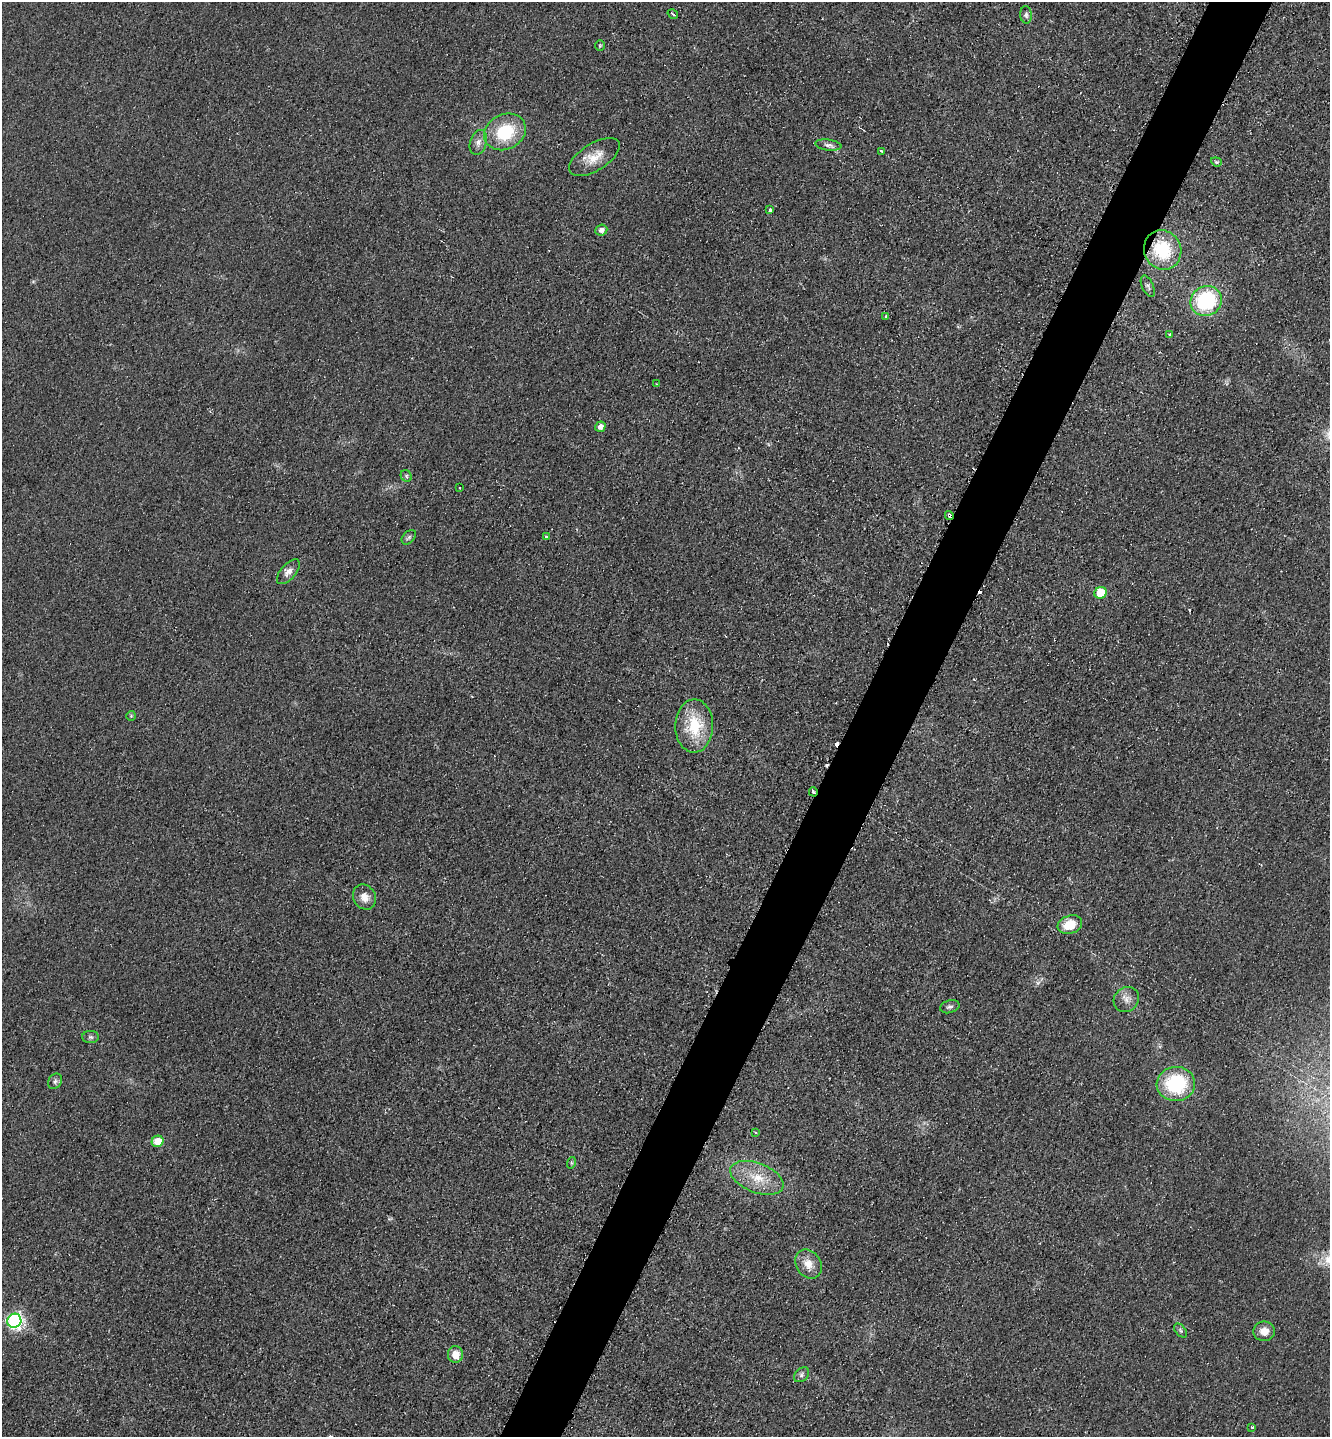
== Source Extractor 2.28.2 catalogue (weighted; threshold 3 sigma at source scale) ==
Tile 10 of 4 x 4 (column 2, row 3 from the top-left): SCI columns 1623-2950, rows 1444-2878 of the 5764 x 5754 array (HDU 1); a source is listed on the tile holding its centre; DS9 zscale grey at full resolution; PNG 1332 x 1439 px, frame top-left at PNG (2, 2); each listed source drawn as its Kron ellipse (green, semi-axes under 4 px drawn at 4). Shown black and unused: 5% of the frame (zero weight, under 2 of 3 exposures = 1% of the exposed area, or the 3 px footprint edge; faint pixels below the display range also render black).
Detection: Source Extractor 2.28.2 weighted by HDU 2 'WHT'; one run over the whole footprint, this tile lists its part. Background 0.0374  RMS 0.0093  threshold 0.0417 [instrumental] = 3 sigma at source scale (4.5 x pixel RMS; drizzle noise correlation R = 1.50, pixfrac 1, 0.05/0.05 arcsec/px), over >= 5 px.
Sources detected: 51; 5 cosmic-ray / hot-pixel residue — neither listed nor drawn; the other 46 listed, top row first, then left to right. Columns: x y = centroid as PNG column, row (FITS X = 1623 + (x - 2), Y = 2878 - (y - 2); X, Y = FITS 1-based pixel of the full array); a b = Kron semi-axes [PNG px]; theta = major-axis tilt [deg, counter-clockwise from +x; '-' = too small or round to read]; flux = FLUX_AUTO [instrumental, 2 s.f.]
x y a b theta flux
673 14 5 3 - 3.5
1026 15 9 5 -86 2.7
600 46 5 5 - 1.1
505 132 22 17 26 46
478 142 13 8 73 5.4
828 145 13 5 -8 3.8
881 151 4 3 - 3.8
594 157 28 13 32 17
1216 162 5 4 - 1.2
770 210 3 3 - 5.6
601 230 6 5 - 4.8
1163 250 20 18 -63 50
1148 286 11 5 -65 2.7
1206 301 16 14 31 80
886 317 4 3 - 2.1
1170 335 3 2 - 1.3
657 384 3 3 - 1.1
600 427 5 5 - 5
406 476 6 5 - 1.6
460 488 3 2 - 1
949 515 4 4 - 12
546 536 3 3 - 2
409 537 8 5 46 2.3
288 572 15 7 49 6
1101 593 6 5 - 33
131 716 5 5 - 1.1
694 726 26 19 89 40
813 792 4 3 - 1.9
364 897 13 11 -56 8.6
1070 925 12 9 18 20
1126 999 13 12 - 7.2
950 1007 10 6 15 2.8
91 1037 8 6 -2 2.3
55 1081 8 6 58 2.5
1176 1084 19 17 6 64
755 1132 4 3 - 1.1
158 1141 6 5 - 16
571 1163 6 4 73 1.3
757 1178 28 14 -21 25
808 1264 15 12 -56 11
14 1321 7 7 - 270
1181 1330 8 5 -47 2.1
1264 1331 10 9 - 9.6
455 1354 8 7 - 12
801 1375 8 6 42 2.7
1252 1427 3 3 - 2.8
Overlapping masked pixels (flux is a lower limit): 2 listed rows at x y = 949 515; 813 792